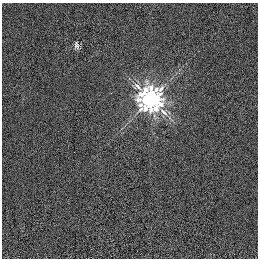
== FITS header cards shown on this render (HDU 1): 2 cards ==
NAXIS1  =                  256 /
NAXIS2  =                  256 /

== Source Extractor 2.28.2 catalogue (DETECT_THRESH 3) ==
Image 256 x 256 px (HDU 1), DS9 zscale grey, 1 PNG px = 1 image px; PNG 260 x 260 px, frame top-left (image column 1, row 256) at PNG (2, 3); no overlay
Background 6.83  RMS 12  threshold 37.4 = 3 sigma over >= 5 px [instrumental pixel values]
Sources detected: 3; all 3 listed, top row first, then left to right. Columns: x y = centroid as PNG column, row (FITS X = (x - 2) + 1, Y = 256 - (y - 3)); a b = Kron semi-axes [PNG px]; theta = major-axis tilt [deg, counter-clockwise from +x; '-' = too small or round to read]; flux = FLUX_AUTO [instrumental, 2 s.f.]
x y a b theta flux
77 45 9 6 -77 3000
151 99 11 10 - 520000
163 112 14 6 -44 5700